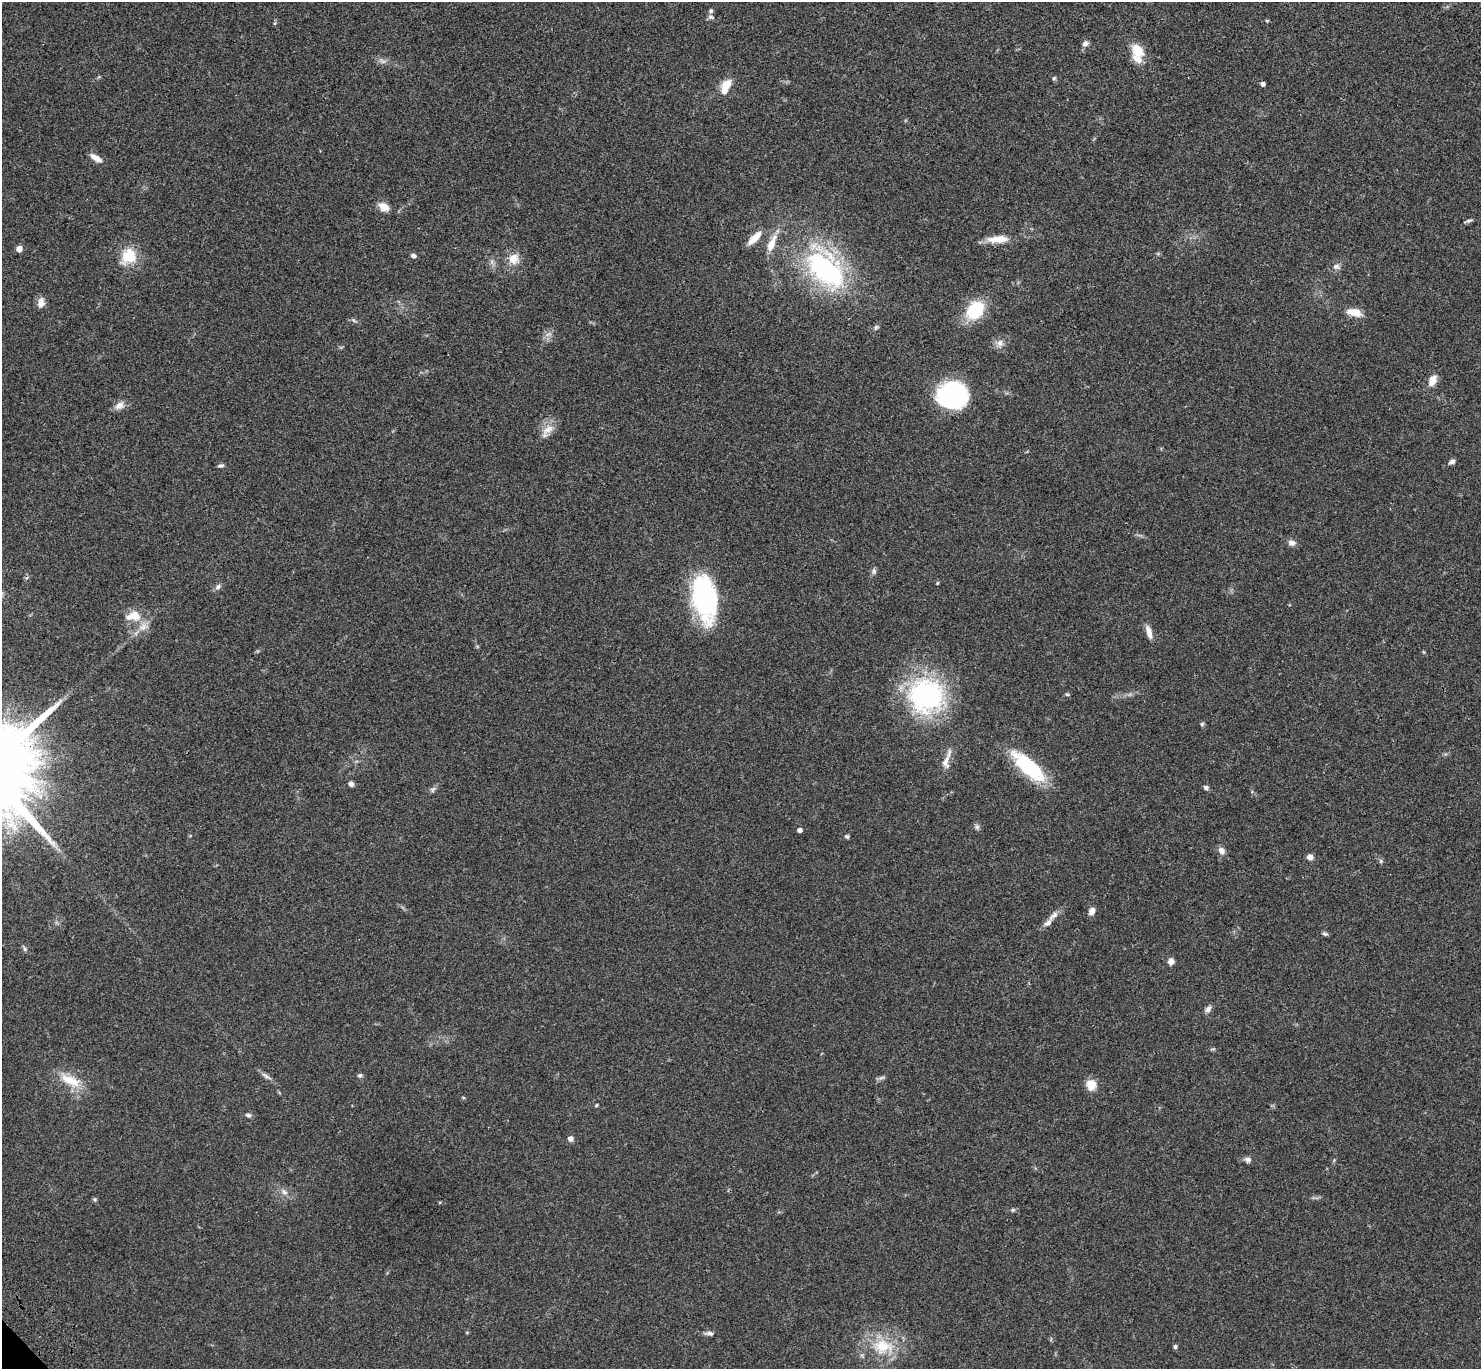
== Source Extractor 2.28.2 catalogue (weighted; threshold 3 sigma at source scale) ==
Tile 10 of 4 x 4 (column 2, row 3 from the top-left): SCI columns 1577-3055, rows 1619-2985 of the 6121 x 6108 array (HDU 1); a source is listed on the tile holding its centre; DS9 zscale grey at full resolution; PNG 1483 x 1371 px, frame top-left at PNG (2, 2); no overlay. Shown black and unused: <1% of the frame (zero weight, under 3 of 4 exposures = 6% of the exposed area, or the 3 px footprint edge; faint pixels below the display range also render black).
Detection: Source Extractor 2.28.2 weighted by HDU 2 'WHT'; one run over the whole footprint, this tile lists its part. Background 0.0502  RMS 0.0054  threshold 0.0242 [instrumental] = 3 sigma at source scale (4.5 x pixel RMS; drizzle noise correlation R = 1.50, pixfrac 1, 0.05/0.05 arcsec/px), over >= 5 px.
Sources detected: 81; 1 too faint to see at this stretch — not listed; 6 inside a brighter listed object's ellipse — not listed separately; the other 74 listed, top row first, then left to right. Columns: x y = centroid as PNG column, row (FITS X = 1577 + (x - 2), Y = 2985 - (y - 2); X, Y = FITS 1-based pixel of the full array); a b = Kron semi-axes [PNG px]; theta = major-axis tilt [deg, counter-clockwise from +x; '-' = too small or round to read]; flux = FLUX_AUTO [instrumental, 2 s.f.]
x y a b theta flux
711 17 8 6 -30 1.3
1267 21 6 4 0 0.51
275 23 6 4 71 0.62
1085 44 8 7 - 2
1138 51 17 12 -49 10
1054 78 5 5 - 0.77
727 84 13 10 25 5.8
1262 84 4 4 - 1.9
96 158 14 6 -33 4.4
384 207 13 8 -30 5.1
1468 221 12 3 15 1.1
754 238 21 7 45 6.2
998 239 29 9 3 7.6
771 243 23 8 66 8
19 249 5 4 - 5.3
129 256 22 18 54 13
413 256 6 5 - 1.5
513 259 13 12 - 6.4
492 262 7 4 -72 1.3
1336 267 11 8 -10 2.2
826 269 53 31 -48 94
41 302 14 9 85 3.3
975 310 18 14 50 26
1354 312 19 9 -11 6
353 320 8 4 -31 0.97
876 327 7 5 74 1.1
1000 343 10 9 - 3
1432 380 15 9 64 5.1
952 395 24 22 0 82
119 405 13 9 31 3.5
548 429 21 10 38 5.6
1452 461 7 5 26 1.7
221 466 9 4 8 1
1292 543 10 7 -3 2.3
874 571 9 5 -81 1.4
937 583 5 4 - 0.53
218 587 8 7 - 1.6
705 599 54 26 -80 62
135 616 15 11 -39 7.3
1149 632 17 6 -74 4
1067 694 5 4 - 0.66
926 696 46 44 -24 75
1202 724 5 5 - 0.81
947 760 31 8 75 5.4
1028 767 48 16 -42 31
351 784 6 5 - 1.6
1206 787 6 5 - 1.2
433 789 9 6 55 1.4
977 827 6 6 - 1.2
799 830 4 4 - 2
847 836 5 5 - 0.92
1221 851 10 7 -56 2.5
1310 857 6 5 - 2.9
1381 861 6 5 - 0.88
1092 911 8 6 66 3.1
1053 915 18 6 41 3.3
1325 934 8 5 -3 0.97
25 949 7 5 -73 0.95
1171 961 7 6 - 2.9
1208 1009 10 7 50 1.9
360 1075 7 5 12 1
266 1076 15 5 -38 2.1
882 1078 9 4 19 1.1
70 1080 32 13 -26 12
1091 1085 11 9 81 8.1
596 1105 5 3 - 0.59
248 1115 8 6 -16 1.3
570 1139 5 5 - 3.1
1247 1159 8 6 -8 1.9
284 1192 10 7 -37 2.3
1013 1210 6 5 - 0.79
709 1333 12 5 -3 1.7
882 1346 31 21 -4 22
1175 1347 5 4 - 0.98